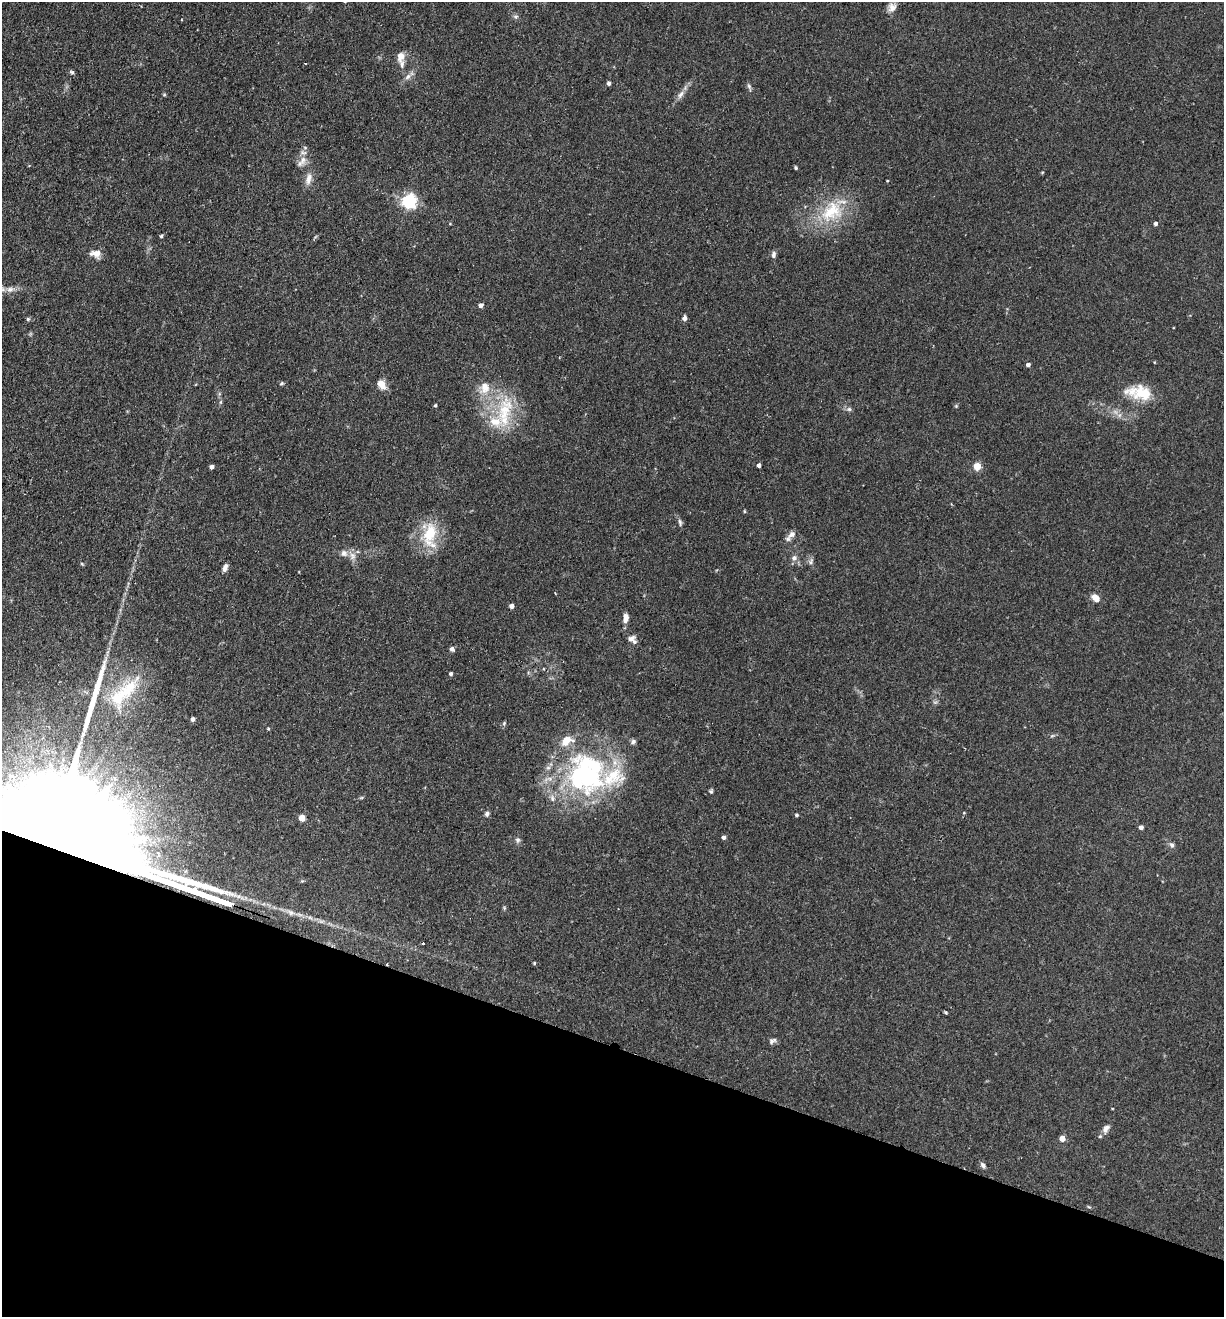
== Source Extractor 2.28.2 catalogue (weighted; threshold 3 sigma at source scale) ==
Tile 15 of 4 x 4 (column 3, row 4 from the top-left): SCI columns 2759-3980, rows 21-1335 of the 5389 x 5300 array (HDU 1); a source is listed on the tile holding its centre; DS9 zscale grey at full resolution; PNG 1226 x 1319 px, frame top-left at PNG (2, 2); no overlay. Shown black and unused: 21% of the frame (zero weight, under 2 of 3 exposures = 3% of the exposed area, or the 3 px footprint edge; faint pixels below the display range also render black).
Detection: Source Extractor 2.28.2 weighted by HDU 2 'WHT'; one run over the whole footprint, this tile lists its part. Background 0.0897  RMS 0.0061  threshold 0.0274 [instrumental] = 3 sigma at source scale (4.5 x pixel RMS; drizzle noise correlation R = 1.50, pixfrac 1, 0.05/0.05 arcsec/px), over >= 5 px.
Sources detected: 94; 2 inside a brighter object's white glare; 2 long thin detections or spike segments (spike, bleed or trail) — not listed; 9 inside a brighter listed object's ellipse — not listed separately; the other 81 listed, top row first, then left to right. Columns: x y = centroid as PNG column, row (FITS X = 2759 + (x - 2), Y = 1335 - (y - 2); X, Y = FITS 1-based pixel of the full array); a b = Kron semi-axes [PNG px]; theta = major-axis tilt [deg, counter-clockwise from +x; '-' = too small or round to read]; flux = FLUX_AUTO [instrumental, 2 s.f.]
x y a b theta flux
892 7 12 11 - 3.9
515 16 8 4 8 1.1
182 20 2 2 - 0.53
401 56 12 8 80 4.6
305 63 3 2 - 0.47
72 72 7 5 -18 0.99
408 77 11 6 45 2.5
609 83 4 4 - 1.8
749 87 11 4 -70 1.4
681 94 14 5 59 3.2
164 95 6 4 0 0.6
303 160 15 9 83 4.9
796 168 4 3 - 0.9
309 179 18 8 75 4.3
887 181 4 3 - 0.44
409 201 6 6 - 140
832 211 37 27 41 31
1155 223 4 4 - 1.8
450 224 4 3 - 0.43
161 236 4 3 - 1.1
96 254 12 8 -5 5.2
773 255 8 5 88 1.8
10 289 11 7 2 3.1
481 305 5 4 - 2.4
684 318 5 4 - 2.5
28 319 5 4 - 0.97
1028 365 4 4 - 1.9
281 383 6 4 43 0.8
382 385 12 9 -56 5.2
485 388 16 12 71 8.6
1143 393 29 18 -12 17
220 402 6 4 89 0.87
435 405 3 3 - 0.86
956 406 5 5 - 0.69
849 409 7 6 - 1.5
504 411 45 21 74 31
1120 415 7 4 71 1.3
759 465 4 3 - 2
977 466 5 5 - 17
211 467 4 4 - 2.2
744 511 5 3 - 0.52
680 522 10 5 -79 1.5
792 534 13 7 36 3.1
430 535 36 18 86 22
352 556 12 8 -70 3.5
794 558 8 8 - 2.4
811 561 9 6 63 1.7
225 568 8 5 72 2.8
1095 598 10 7 -39 4.7
512 606 4 4 - 3
625 618 10 6 85 4
631 639 11 7 18 2.5
452 649 5 4 - 2.4
451 674 4 3 - 1.5
129 688 39 23 51 31
192 719 5 4 - 1.9
504 723 6 5 - 0.87
268 729 4 4 - 0.56
1052 736 6 4 19 0.89
633 742 8 6 45 1.5
584 775 61 45 -57 100
711 791 6 5 - 0.89
361 798 6 4 18 0.68
964 813 4 4 - 0.52
487 814 7 6 - 1.6
796 815 4 4 - 0.96
302 818 5 4 - 10
1141 827 4 4 - 2
724 837 4 4 - 2.1
518 840 7 6 - 1.4
1172 845 7 6 - 1.6
174 884 17 3 -19 2500
213 898 15 3 -20 1600
504 908 6 5 - 0.74
423 943 3 2 - 1.6
534 963 4 4 - 0.69
945 1012 5 3 - 0.76
772 1041 10 7 27 1.8
1106 1128 13 8 52 3.2
1062 1139 4 4 - 7.3
983 1165 8 5 -63 1.7
Overlapping masked pixels (flux is a lower limit): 2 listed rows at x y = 174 884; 213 898